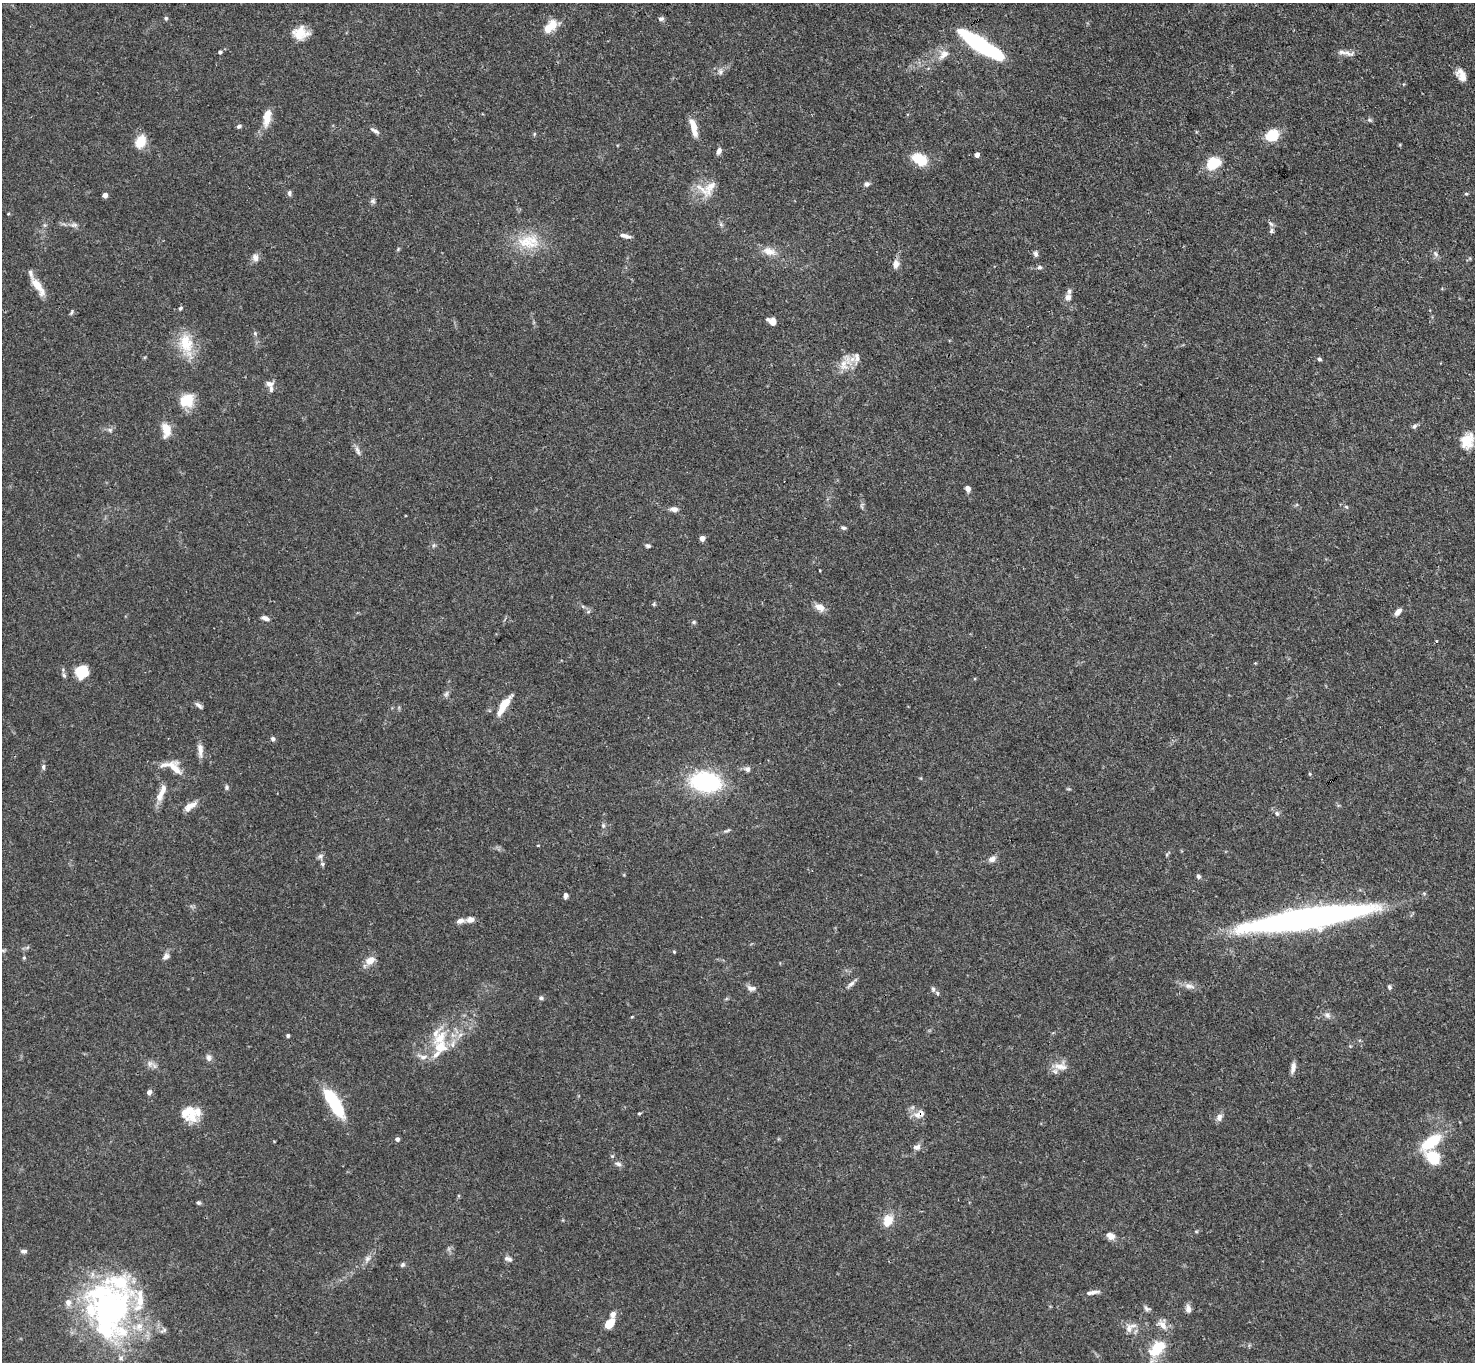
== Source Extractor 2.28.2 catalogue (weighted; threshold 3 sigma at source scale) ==
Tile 10 of 4 x 4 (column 2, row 3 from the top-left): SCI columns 1475-2947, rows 1515-2874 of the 5894 x 5887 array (HDU 1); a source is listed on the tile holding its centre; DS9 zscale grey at full resolution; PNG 1477 x 1364 px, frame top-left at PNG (2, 3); no overlay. Shown black and unused: <1% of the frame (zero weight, under 3 of 4 exposures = <1% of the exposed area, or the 3 px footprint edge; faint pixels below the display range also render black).
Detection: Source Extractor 2.28.2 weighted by HDU 2 'WHT'; one run over the whole footprint, this tile lists its part. Background 0.131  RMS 0.0044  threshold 0.0199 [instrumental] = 3 sigma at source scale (4.5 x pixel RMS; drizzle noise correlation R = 1.50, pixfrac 1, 0.05/0.05 arcsec/px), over >= 5 px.
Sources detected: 168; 2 inside a brighter object's white glare — not listed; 23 inside a brighter listed object's ellipse — not listed separately; the other 143 listed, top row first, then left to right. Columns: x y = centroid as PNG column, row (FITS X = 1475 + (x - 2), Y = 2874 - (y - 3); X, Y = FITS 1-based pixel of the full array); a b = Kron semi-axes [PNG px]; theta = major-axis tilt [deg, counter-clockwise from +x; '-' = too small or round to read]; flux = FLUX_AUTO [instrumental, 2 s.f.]
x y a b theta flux
166 18 5 5 - 0.77
661 19 8 5 16 1
548 28 13 11 56 4.9
300 33 17 14 5 7.5
981 45 45 10 -32 64
220 52 5 4 - 0.76
1347 53 20 7 -17 2.8
943 55 17 9 45 4
720 72 8 7 - 1.6
1461 75 14 9 -61 4
266 120 18 11 78 4.8
1370 120 6 5 - 0.76
239 126 6 4 28 1
694 130 20 8 -80 5
375 131 12 5 -29 1.5
534 134 5 4 - 0.52
1272 135 13 11 32 12
140 142 16 11 64 7.1
719 151 8 5 71 1.8
977 155 4 4 - 2.7
920 159 19 12 -30 11
1214 163 15 10 24 14
866 184 7 6 - 1.3
708 188 29 19 27 9.4
289 193 8 5 84 1
1466 194 5 3 - 0.51
105 195 4 4 - 3.7
373 201 7 7 - 1
74 225 10 5 -7 1.5
721 225 7 4 -20 0.68
1271 231 7 5 77 1
627 236 9 6 -13 1.6
529 242 34 21 3 15
769 251 19 11 -14 5
1036 254 7 6 - 1.3
1435 254 10 6 -47 1.3
255 257 11 8 -68 2.1
896 264 11 8 84 2.9
1040 267 6 5 - 0.98
38 287 28 8 -55 6.3
1068 297 9 7 55 1.9
180 308 5 4 - 0.69
72 312 8 4 58 0.73
772 321 10 7 -30 3.1
255 333 6 5 - 0.69
186 344 32 18 -76 14
857 358 17 8 88 3.1
1319 359 5 4 - 0.91
844 365 16 12 -87 6
269 384 10 7 -20 2.1
187 400 17 14 29 11
1414 426 7 5 38 1.1
166 429 14 9 -82 7.2
110 430 7 5 -36 1.1
1467 441 18 13 69 7.7
358 451 14 5 -65 1.7
968 488 6 5 - 2.4
1346 507 6 4 -31 0.61
674 509 10 6 -7 2
843 528 7 5 -19 0.87
702 538 4 4 - 4.1
648 546 6 5 - 0.97
654 604 5 5 - 0.62
819 607 10 7 -28 4.5
588 612 6 4 19 0.67
1398 612 11 6 45 2.1
265 618 9 5 -20 1.9
694 622 6 5 - 0.72
1436 641 3 3 - 0.76
82 672 13 12 - 11
64 675 7 5 -62 0.99
446 694 9 5 60 1.1
199 705 11 4 -42 1.3
504 706 28 8 57 6.8
273 739 6 6 - 1.1
200 750 19 7 -85 2.9
43 767 8 5 89 1.1
173 767 29 13 -24 7.4
747 769 7 6 - 1.6
705 782 29 18 -7 47
226 787 6 6 - 0.83
163 790 20 8 75 4
192 805 16 8 29 3.7
1277 813 7 5 -46 1
603 825 6 5 - 0.86
726 831 10 4 17 0.94
538 845 4 2 - 0.32
320 856 8 7 - 1.3
992 859 9 6 28 2.3
322 864 6 5 - 0.8
1198 876 6 5 - 1
566 896 7 5 75 1.4
1306 919 113 16 9 210
470 920 11 7 12 2.4
674 952 4 3 - 0.46
166 956 9 7 43 1.8
24 958 5 4 - 0.52
370 961 13 9 30 4.3
851 984 12 5 41 1.7
1189 986 16 7 -15 2.8
1389 987 6 5 - 0.82
751 988 13 7 -9 2
933 989 7 5 -76 0.94
541 998 5 5 - 0.99
1327 1015 9 7 -50 1.8
632 1017 4 3 - 0.37
288 1035 4 3 - 0.92
440 1038 23 14 51 12
423 1057 13 8 -13 3.2
209 1058 9 7 -88 1.6
150 1064 9 6 89 1.7
1060 1066 20 11 -4 5
1293 1068 14 6 79 2.3
149 1092 6 5 - 1.6
336 1106 40 13 -61 20
187 1112 21 16 -48 10
639 1113 4 3 - 0.47
919 1114 17 9 23 3.4
1219 1117 9 7 75 2.2
397 1139 4 4 - 1.6
1431 1142 20 9 37 20
917 1147 10 7 8 1.8
612 1156 5 5 - 0.56
1433 1158 21 16 -44 11
618 1164 9 6 -20 1.5
198 1203 5 5 - 0.8
888 1220 11 8 73 8.3
1196 1231 5 3 - 0.45
1110 1236 11 9 -34 2.8
24 1251 8 5 2 1.1
506 1258 8 8 - 1.5
367 1259 7 6 - 1.4
402 1265 6 5 - 0.89
1093 1292 18 5 9 2.2
1147 1308 9 6 -39 1.2
1188 1309 10 6 -89 2.4
110 1310 60 48 84 120
613 1315 9 7 87 1.9
609 1323 9 6 49 9.9
1162 1325 14 10 -52 3.7
1129 1328 13 7 -89 2.7
163 1330 10 4 27 1
1157 1348 25 14 44 13
Overlapping masked pixels (flux is a lower limit): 3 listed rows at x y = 504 706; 1306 919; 919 1114